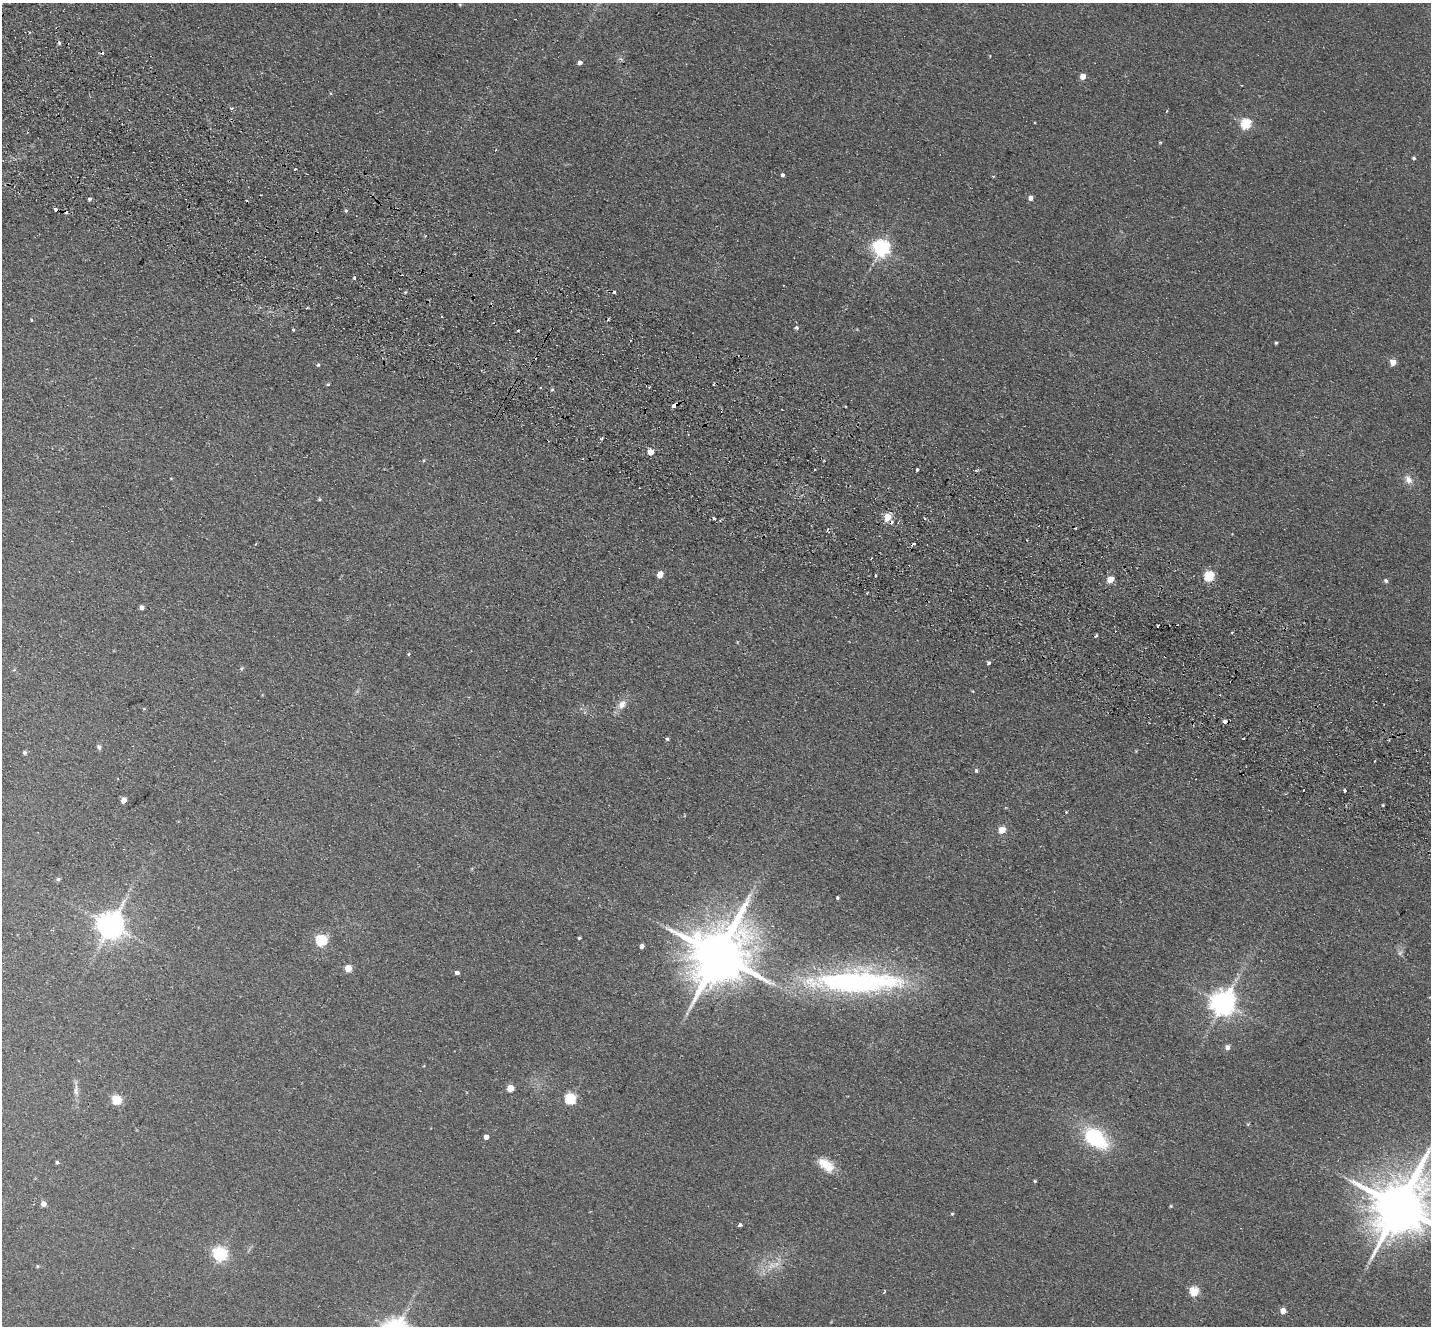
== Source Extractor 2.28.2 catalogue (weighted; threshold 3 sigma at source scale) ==
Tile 11 of 4 x 4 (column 3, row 3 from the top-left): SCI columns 2887-4315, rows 1659-2982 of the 5774 x 5829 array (HDU 1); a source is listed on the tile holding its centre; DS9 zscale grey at full resolution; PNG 1433 x 1328 px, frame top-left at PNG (2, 3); no overlay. Shown black and unused: <1% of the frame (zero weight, under 2 of 3 exposures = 3% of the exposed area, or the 3 px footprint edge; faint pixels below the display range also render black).
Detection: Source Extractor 2.28.2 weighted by HDU 2 'WHT'; one run over the whole footprint, this tile lists its part. Background 0.088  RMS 0.012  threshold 0.0529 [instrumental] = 3 sigma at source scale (4.5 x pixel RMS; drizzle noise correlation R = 1.50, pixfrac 1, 0.05/0.05 arcsec/px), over >= 5 px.
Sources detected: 115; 2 too faint to see at this stretch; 17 cosmic-ray / hot-pixel residue — not listed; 1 inside a brighter listed object's ellipse — not listed separately; the other 95 listed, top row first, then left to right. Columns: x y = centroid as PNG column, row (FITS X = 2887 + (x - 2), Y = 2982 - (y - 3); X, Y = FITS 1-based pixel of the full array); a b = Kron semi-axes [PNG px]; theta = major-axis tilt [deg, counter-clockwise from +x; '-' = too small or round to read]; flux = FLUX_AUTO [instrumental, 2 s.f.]
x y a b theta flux
460 4 4 4 - 1.2
580 63 4 4 - 5.1
1083 76 5 4 - 13
231 108 3 3 - 3.2
1167 111 4 3 - 0.96
1246 124 5 5 - 86
1160 142 5 3 - 1.1
1414 158 3 3 - 2.1
295 169 3 3 - 4
782 175 4 3 - 6.2
993 177 3 3 - 1.5
1031 198 4 4 - 6.2
89 199 4 3 - 2
56 210 4 3 - 6.6
346 210 4 4 - 1.7
881 248 6 6 - 450
354 278 3 2 - 3.4
31 320 4 2 - 0.94
796 328 5 4 - 2.4
293 330 4 3 - 1.2
518 331 3 2 - 1.3
1276 343 3 3 - 1.4
1393 362 4 4 - 18
318 365 4 4 - 1.4
328 384 4 3 - 1.5
552 389 5 4 - 1.7
674 405 5 3 - 17
845 406 3 2 - 0.93
650 452 5 5 - 15
424 460 5 3 - 1.1
917 470 3 3 - 4.3
171 478 4 3 - 0.83
1408 480 13 9 -62 8.3
319 499 5 4 - 1.5
887 517 5 5 - 35
925 518 4 3 - 1.4
714 519 3 3 - 2.8
1027 540 2 2 - 1.2
255 544 3 2 - 1.7
914 544 3 3 - 3.4
660 575 5 4 - 16
1209 576 5 5 - 79
1110 579 5 4 - 23
1386 581 6 5 - 2.3
142 607 4 4 - 5.3
1096 636 3 3 - 7.3
408 654 4 4 - 1.2
989 663 4 4 - 2.1
241 668 5 5 - 1.8
622 704 15 10 52 10
144 709 5 3 - 1.1
1225 721 5 4 - 7.2
667 739 5 4 - 1.9
1243 739 3 3 - 2.4
99 747 6 5 - 3.2
25 753 5 5 - 2.2
1375 761 3 2 - 1.2
976 770 5 5 - 2.1
1304 790 2 2 - 0.81
1345 791 3 3 - 4.2
124 800 5 4 - 11
1383 805 3 3 - 1.2
1002 830 5 5 - 23
58 879 5 5 - 2.1
837 898 3 3 - 1.6
111 925 8 8 - 1500
579 938 3 3 - 1.6
321 941 6 5 - 130
642 946 4 4 - 4.7
718 955 18 15 57 9000
348 968 5 5 - 25
457 973 4 4 - 4.1
854 982 114 28 0 310
1223 1003 8 8 - 1200
1227 1047 5 5 - 6.5
510 1088 5 5 - 21
76 1090 16 7 -86 6.9
570 1099 6 5 - 110
117 1100 5 5 - 67
1248 1124 5 4 - 1.1
486 1137 4 4 - 7.5
1095 1138 25 16 -39 99
57 1162 4 4 - 2.2
826 1165 22 11 -38 21
1035 1181 3 3 - 1.3
43 1204 4 4 - 9.9
1171 1206 4 4 - 1.2
1399 1206 18 14 57 8400
952 1214 4 4 - 1.2
740 1225 4 3 - 5.8
220 1254 6 6 - 260
37 1266 5 3 - 1.1
884 1291 5 3 - 1.4
1194 1292 5 5 - 55
1283 1311 5 4 - 12
Overlapping masked pixels (flux is a lower limit): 3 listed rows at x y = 56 210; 674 405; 1225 721
Isophote crosses this tile's border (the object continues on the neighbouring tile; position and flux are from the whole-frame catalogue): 1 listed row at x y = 1399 1206